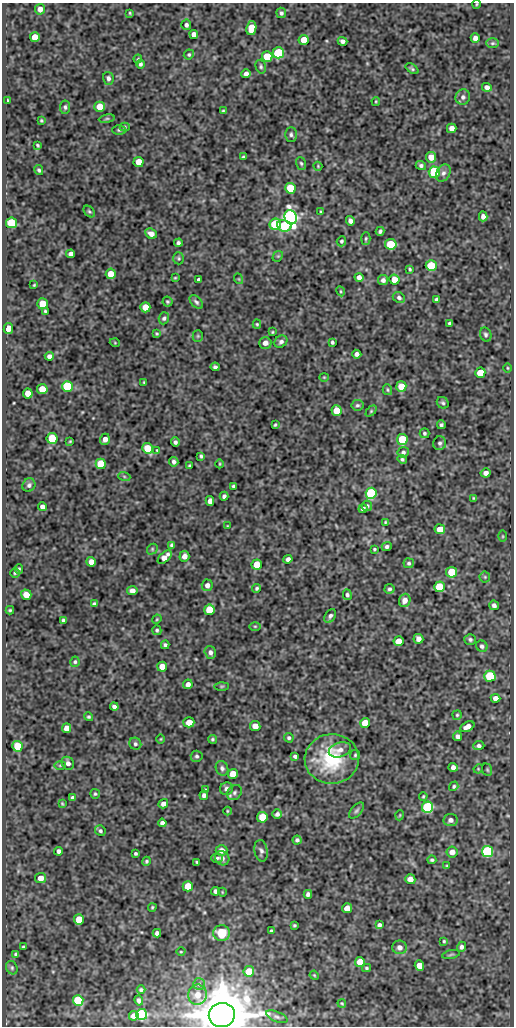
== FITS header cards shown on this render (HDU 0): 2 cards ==
NAXIS1  =                  512
NAXIS2  =                 1024

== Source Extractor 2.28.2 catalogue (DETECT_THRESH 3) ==
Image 512 x 1024 px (HDU 0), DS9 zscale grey, 1 PNG px = 1 image px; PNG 516 x 1028 px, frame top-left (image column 1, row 1024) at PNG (2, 3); each listed source drawn as its Kron ellipse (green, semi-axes under 4 px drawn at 4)
Background 213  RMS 0.77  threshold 2.32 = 3 sigma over >= 5 px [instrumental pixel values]
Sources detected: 280; all 280 listed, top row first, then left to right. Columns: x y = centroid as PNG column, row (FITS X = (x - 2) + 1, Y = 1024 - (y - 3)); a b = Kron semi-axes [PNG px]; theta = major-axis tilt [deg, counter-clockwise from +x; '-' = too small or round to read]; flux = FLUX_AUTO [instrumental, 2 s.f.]
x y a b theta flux
477 4 4 3 - 45
40 9 5 5 - 340
130 13 4 3 - 60
281 13 5 5 - 110
186 25 5 5 - 150
251 28 7 5 80 750
194 34 5 4 - 330
35 37 5 5 - 870
475 38 4 4 - 210
304 40 5 5 - 890
342 41 5 4 - 180
492 43 6 5 - 80
278 53 5 5 - 4100
189 54 5 4 - 75
267 56 5 5 - 1300
138 59 4 3 - 56
140 64 4 4 - 110
261 67 7 5 -74 100
412 69 7 3 -35 89
246 74 5 4 - 240
108 78 6 5 - 170
487 87 5 4 - 220
463 97 8 7 - 160
7 100 4 2 - 60
376 101 4 3 - 49
65 107 6 5 - 110
100 107 5 5 - 860
223 111 3 3 - 60
107 119 8 4 8 100
41 121 3 3 - 56
125 127 5 4 - 72
452 128 5 5 - 310
119 130 6 4 -1 90
291 134 7 6 - 130
37 145 4 3 - 64
243 157 3 3 - 73
431 157 5 5 - 510
139 162 5 5 - 810
301 163 6 5 - 86
421 165 5 4 - 120
318 166 4 4 - 51
39 170 5 3 - 87
434 172 5 5 - 5300
443 173 9 6 59 210
290 188 5 5 - 1800
89 212 6 4 -47 83
321 212 3 2 - 50
483 216 5 4 - 200
291 217 7 6 - 19000
350 221 5 4 - 210
11 223 5 5 - 2700
275 224 5 5 - 3500
284 226 7 5 -10 3000
380 231 4 3 - 110
151 234 6 4 -26 310
366 238 6 4 87 79
341 241 5 4 - 85
178 243 4 4 - 120
391 244 6 5 - 1800
71 254 4 4 - 260
278 256 6 4 43 68
179 258 6 5 - 77
431 266 5 5 - 3000
410 269 3 3 - 66
111 274 5 5 - 720
359 277 5 4 - 260
175 278 4 3 - 52
239 279 5 3 - 43
199 280 4 4 - 120
383 280 5 5 - 170
394 280 5 5 - 560
34 285 3 2 - 47
341 291 5 4 - 59
399 298 6 5 - 130
437 299 4 4 - 110
167 302 5 5 - 75
196 302 8 5 -46 120
43 304 5 5 - 1400
145 307 5 5 - 720
45 311 3 3 - 60
164 318 6 5 - 110
450 323 3 3 - 96
257 324 5 4 - 62
8 328 5 4 - 550
272 332 3 3 - 53
157 334 4 3 - 66
486 334 7 5 -69 120
198 336 5 5 - 68
281 342 7 5 36 160
332 342 4 3 - 86
115 343 5 3 - 42
265 343 6 6 - 290
357 354 4 4 - 180
49 356 4 4 - 190
215 367 4 4 - 110
507 368 4 3 - 48
480 373 5 5 - 1400
324 377 4 4 - 49
144 382 3 2 - 56
67 386 5 5 - 3600
401 386 5 5 - 790
42 389 5 5 - 1100
387 390 5 4 - 70
28 393 5 5 - 640
443 403 6 5 - 100
357 405 6 5 - 100
336 411 5 5 - 950
371 411 6 4 46 75
275 425 4 3 - 63
441 425 4 3 - 99
424 433 5 5 - 93
52 438 5 5 - 2100
105 439 5 5 - 280
402 439 5 5 - 2400
70 441 3 2 - 43
175 442 5 4 - 130
440 443 7 6 - 130
148 448 5 5 - 860
157 450 3 3 - 50
403 452 6 5 - 140
201 456 3 3 - 82
402 459 5 4 - 88
174 462 4 4 - 140
101 464 5 5 - 2100
220 464 4 3 - 45
189 466 4 3 - 68
486 473 5 4 - 230
124 476 6 4 -19 74
29 485 7 6 - 140
233 486 4 3 - 85
371 493 5 5 - 5400
224 496 4 4 - 140
474 498 4 3 - 59
210 501 5 4 - 310
367 506 5 5 - 120
42 507 4 4 - 200
363 509 4 3 - 130
385 522 4 3 - 52
227 526 4 2 - 33
440 529 5 5 - 620
503 536 5 3 - 55
172 545 4 4 - 140
387 547 5 4 - 130
152 549 6 5 - 74
374 549 3 3 - 61
184 556 5 5 - 330
165 557 8 4 43 450
288 559 4 4 - 190
91 562 5 5 - 370
409 563 5 5 - 100
257 565 5 5 - 1100
19 569 4 4 - 74
452 572 5 5 - 1700
15 573 5 5 - 75
485 577 5 5 - 79
207 585 6 5 - 230
439 587 5 5 - 2300
257 588 4 4 - 86
389 589 5 5 - 110
132 591 5 4 - 290
26 595 5 5 - 600
347 595 5 4 - 120
405 600 7 5 70 380
94 604 4 4 - 110
494 605 5 4 - 170
10 610 4 3 - 66
209 610 5 5 - 1700
330 616 7 5 55 150
157 619 5 3 - 52
63 620 4 3 - 100
255 626 5 3 - 60
157 630 5 4 - 92
418 639 5 5 - 290
470 639 6 5 - 120
398 641 5 5 - 580
165 645 4 4 - 110
482 646 6 5 - 130
210 652 6 5 - 200
75 662 5 4 - 93
162 667 5 5 - 760
490 676 5 5 - 3300
188 684 5 4 - 230
222 686 7 4 1 63
495 698 5 4 - 280
114 707 4 4 - 160
457 715 4 4 - 71
89 717 4 4 - 72
189 722 5 5 - 750
365 723 5 5 - 890
255 726 5 5 - 440
467 727 8 4 29 340
67 728 5 4 - 440
458 736 4 4 - 180
289 738 5 4 - 98
161 739 4 3 - 44
212 739 4 4 - 75
135 744 6 5 - 110
17 746 5 5 - 1700
479 746 5 4 - 130
340 750 11 7 17 270
355 755 5 5 - 73
197 756 6 5 - 100
295 756 4 3 - 130
332 759 27 24 2 3300
68 763 7 6 - 190
60 765 6 4 2 71
453 767 4 4 - 230
222 768 7 6 - 140
478 769 5 4 - 48
487 770 6 4 -69 70
233 774 5 5 - 920
454 786 5 4 - 78
226 789 7 6 - 220
206 790 3 2 - 54
234 793 8 6 48 140
95 794 5 5 - 72
204 795 5 4 - 150
423 796 4 3 - 58
73 798 4 4 - 140
62 804 4 3 - 58
163 804 5 4 - 230
428 807 5 5 - 6800
356 810 9 5 50 120
227 811 4 3 - 46
277 814 5 4 - 140
400 815 5 3 - 41
262 817 5 5 - 1600
451 820 7 6 - 240
162 823 4 4 - 170
100 831 5 5 - 110
297 840 4 4 - 120
222 850 6 5 - 220
58 851 4 4 - 150
261 851 11 6 -80 170
452 852 5 5 - 400
487 852 5 5 - 7900
136 854 3 3 - 81
217 858 6 5 - 86
222 858 7 6 - 190
432 860 4 4 - 84
146 861 4 4 - 85
197 862 3 2 - 59
447 866 3 3 - 49
41 878 5 5 - 380
410 879 5 5 - 370
188 886 5 5 - 1100
215 891 4 4 - 150
222 892 4 3 - 39
308 894 4 4 - 160
152 907 4 3 - 62
347 908 5 5 - 490
79 920 5 5 - 1100
294 925 3 3 - 67
379 925 4 4 - 140
271 931 3 3 - 86
157 933 4 4 - 190
222 933 8 8 - 1400
444 941 3 3 - 64
23 947 3 3 - 62
399 947 7 7 - 240
461 947 5 4 - 160
181 952 4 3 - 45
16 954 4 3 - 100
451 954 9 3 12 76
360 962 5 5 - 930
419 965 5 4 - 570
12 968 7 5 -62 110
366 968 4 3 - 76
249 971 5 5 - 980
314 975 5 3 - 50
199 984 6 6 - 110
141 990 4 4 - 90
197 995 10 9 - 610
78 1000 5 5 - 3500
139 1001 5 4 - 130
342 1003 4 3 - 56
142 1014 5 5 - 8200
222 1015 13 12 - 260000
134 1016 5 4 - 350
277 1017 11 5 -22 120
At the frame edge (FLAGS 8, measured only in part): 2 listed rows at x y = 477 4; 222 1015